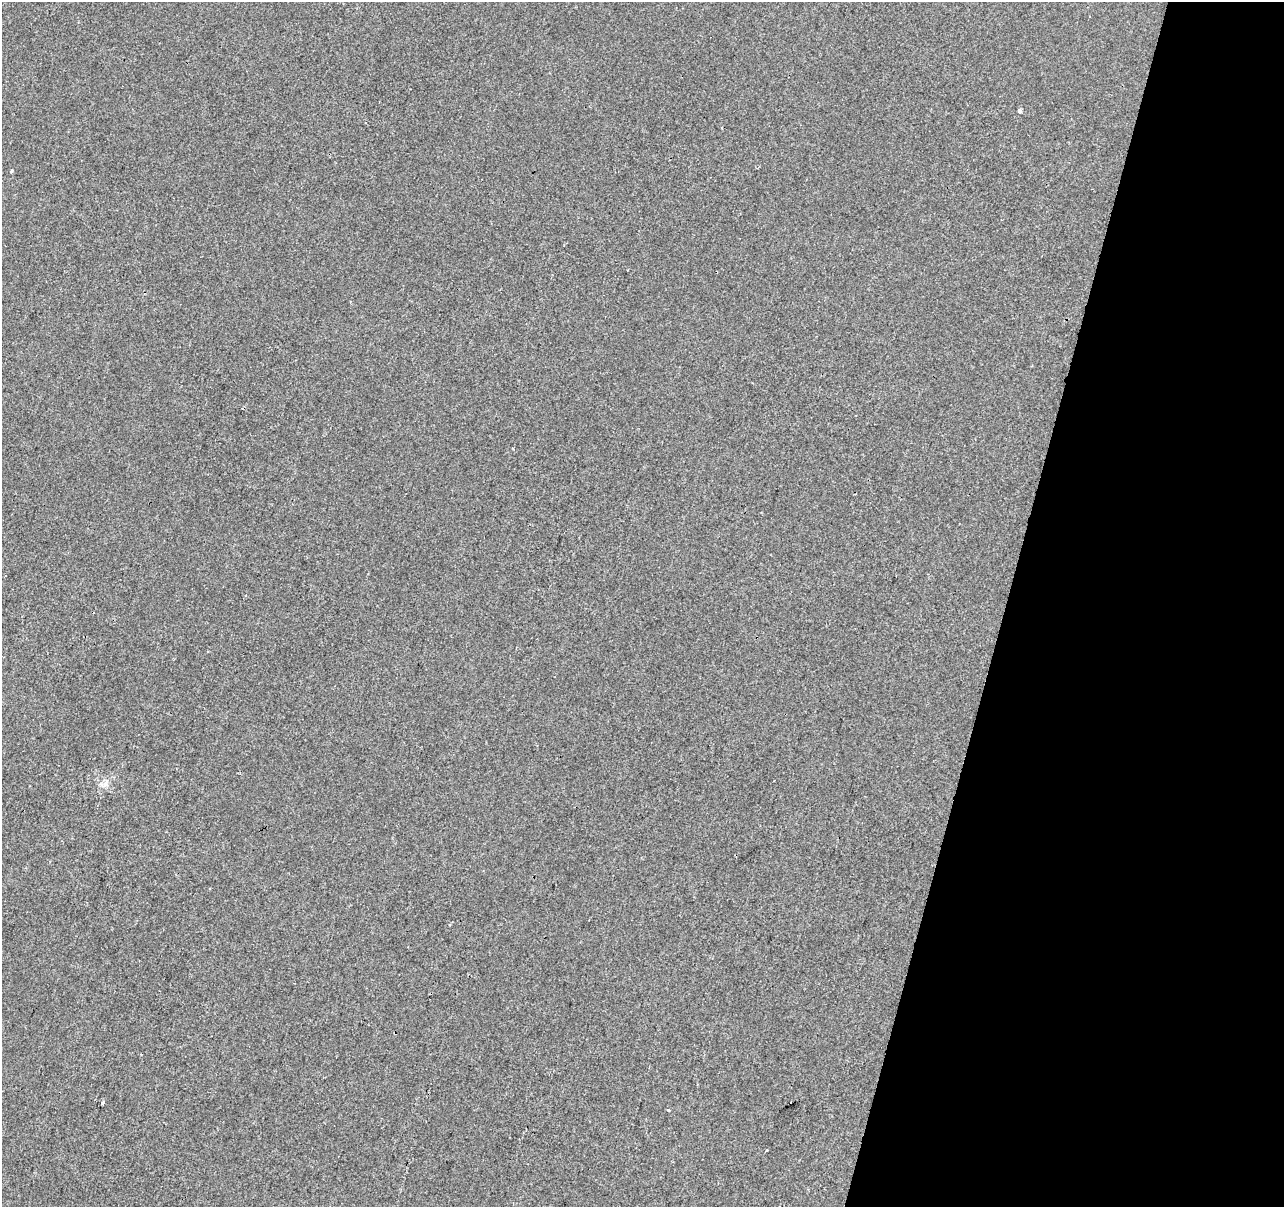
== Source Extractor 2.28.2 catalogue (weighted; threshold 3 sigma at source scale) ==
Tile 8 of 4 x 4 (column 4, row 2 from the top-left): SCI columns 3847-5128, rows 2629-3833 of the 5136 x 5319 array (HDU 1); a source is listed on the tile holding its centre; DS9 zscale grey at full resolution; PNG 1286 x 1209 px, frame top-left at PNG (2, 2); no overlay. Shown black and unused: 22% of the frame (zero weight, under 2 of 3 exposures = <1% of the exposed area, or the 3 px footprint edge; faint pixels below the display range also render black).
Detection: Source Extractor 2.28.2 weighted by HDU 2 'WHT'; one run over the whole footprint, this tile lists its part. Background 3.32e-04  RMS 0.0042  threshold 0.0188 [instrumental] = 3 sigma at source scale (4.5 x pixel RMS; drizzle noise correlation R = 1.50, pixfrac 1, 0.0396/0.0396 arcsec/px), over >= 5 px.
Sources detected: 7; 1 cosmic-ray / hot-pixel residue — not listed; the other 6 listed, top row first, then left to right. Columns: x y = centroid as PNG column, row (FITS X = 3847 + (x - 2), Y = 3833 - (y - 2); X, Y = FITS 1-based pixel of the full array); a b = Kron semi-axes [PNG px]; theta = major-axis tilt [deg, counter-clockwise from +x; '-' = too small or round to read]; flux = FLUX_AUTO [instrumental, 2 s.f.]
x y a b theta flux
1019 110 4 3 - 2.7
366 123 3 2 - 0.7
11 171 4 3 - 0.5
105 784 8 4 53 1.3
102 1102 4 4 - 0.97
668 1110 4 3 - 1.1